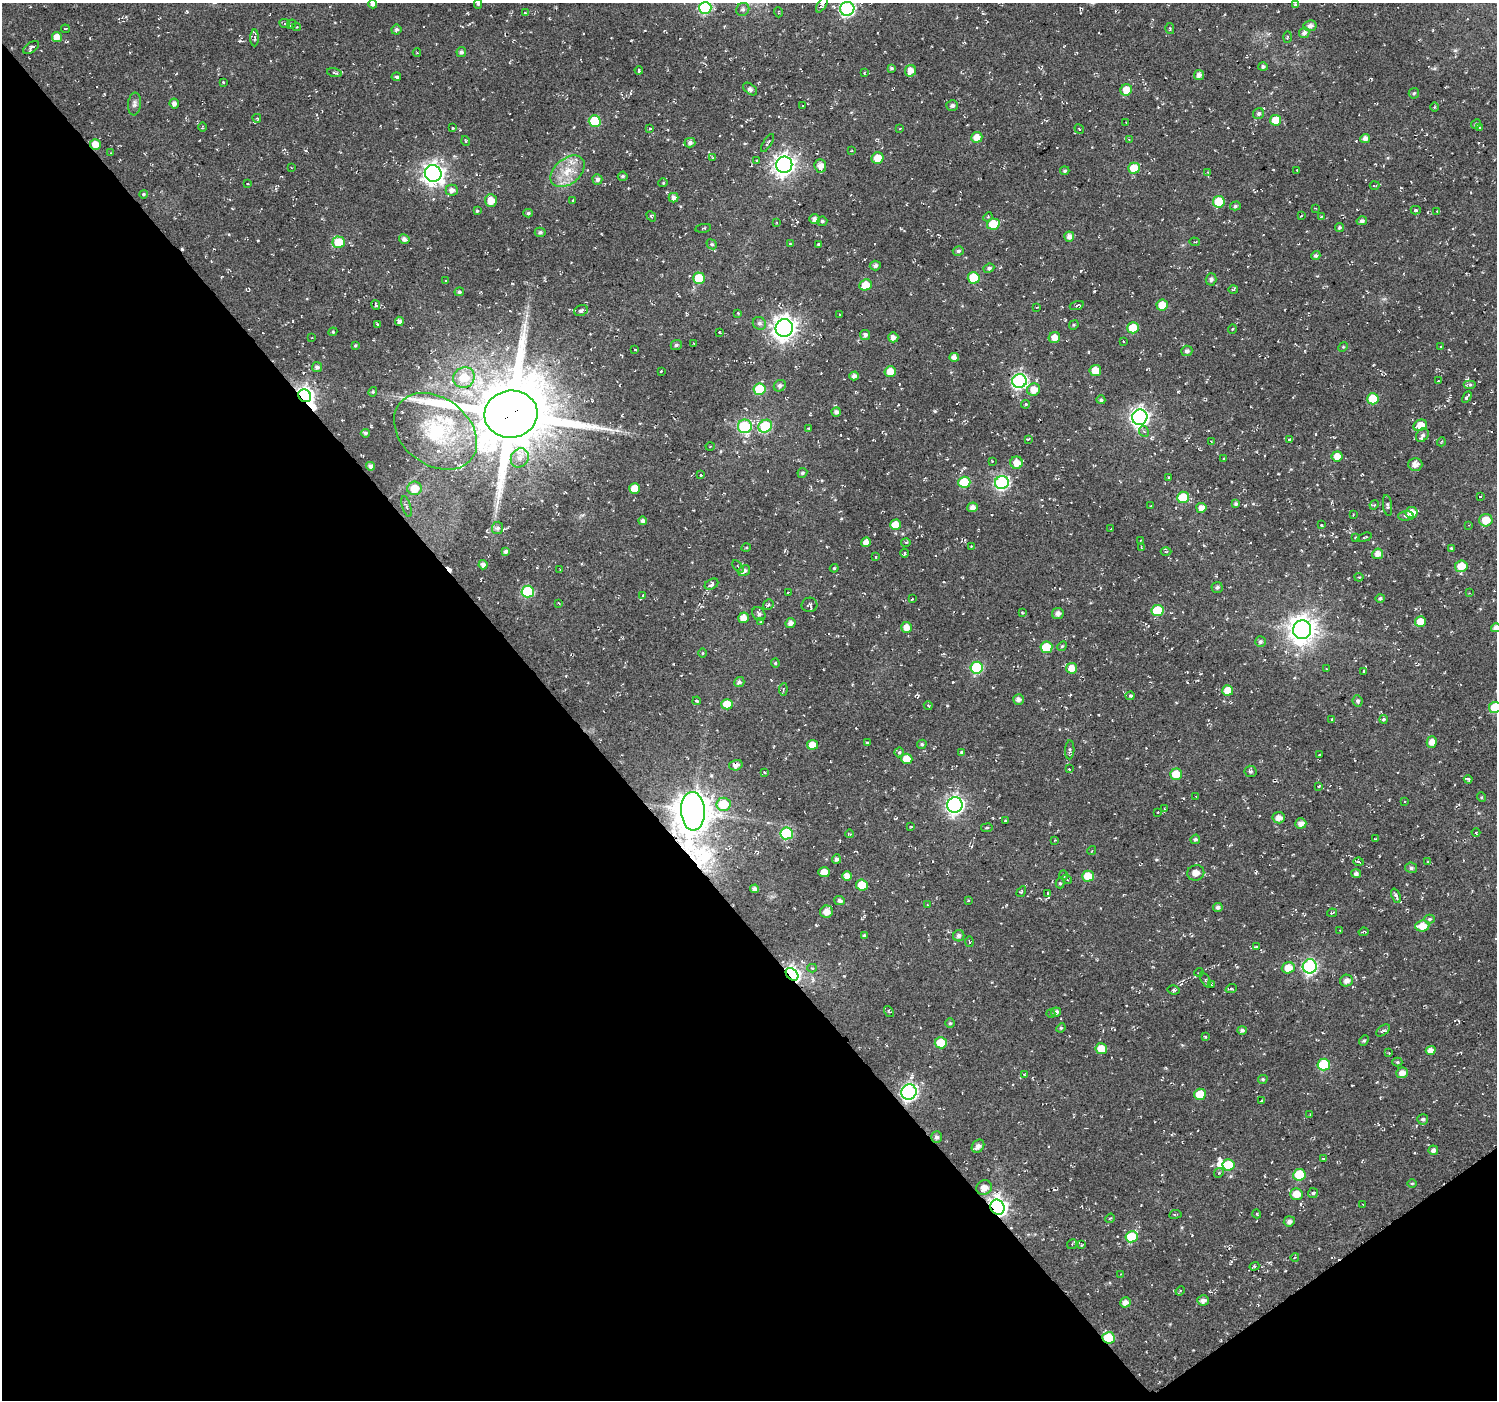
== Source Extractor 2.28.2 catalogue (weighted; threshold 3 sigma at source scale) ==
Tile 14 of 4 x 4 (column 2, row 4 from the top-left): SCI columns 1522-3016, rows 213-1610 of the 6009 x 5953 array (HDU 1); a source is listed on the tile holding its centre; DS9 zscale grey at full resolution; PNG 1499 x 1402 px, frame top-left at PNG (2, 3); each listed source drawn as its Kron ellipse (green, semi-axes under 4 px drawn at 4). Shown black and unused: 39% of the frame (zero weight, under 2 of 3 exposures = <1% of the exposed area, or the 3 px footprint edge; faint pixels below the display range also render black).
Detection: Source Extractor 2.28.2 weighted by HDU 2 'WHT'; one run over the whole footprint, this tile lists its part. Background 0.0558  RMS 0.0079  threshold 0.0357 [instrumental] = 3 sigma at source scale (4.5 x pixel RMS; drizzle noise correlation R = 1.50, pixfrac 1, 0.0396/0.0396 arcsec/px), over >= 5 px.
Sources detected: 424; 2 inside a brighter object's white glare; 10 cosmic-ray / hot-pixel residue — neither listed nor drawn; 5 inside a brighter listed object's ellipse — not listed separately; the other 407 listed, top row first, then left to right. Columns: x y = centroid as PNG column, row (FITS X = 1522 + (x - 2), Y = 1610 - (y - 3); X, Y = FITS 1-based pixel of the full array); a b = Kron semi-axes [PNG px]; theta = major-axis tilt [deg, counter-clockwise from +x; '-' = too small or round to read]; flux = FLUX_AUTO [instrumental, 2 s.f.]
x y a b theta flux
373 4 4 4 - 3.2
478 4 5 4 - 1.2
822 5 9 4 57 1.8
1296 5 4 3 - 2.3
705 8 6 6 - 71
743 9 7 6 - 2
847 9 7 7 - 140
778 12 5 3 - 0.73
525 13 4 3 - 0.78
285 24 5 3 - 1
291 24 5 4 - 1
1310 26 6 5 - 3.1
297 27 4 4 - 0.91
65 29 4 2 - 0.64
1170 29 5 4 - 1.1
396 30 5 5 - 1.7
1304 33 5 5 - 3.1
57 37 5 5 - 7.1
1287 37 5 3 - 0.82
254 38 8 3 -89 1.1
31 48 9 5 32 2.5
461 52 5 5 - 2
417 53 4 2 - 0.58
1263 67 5 4 - 1.9
891 68 4 3 - 1.2
639 70 4 3 - 1.1
910 71 6 5 - 6.6
334 73 7 3 -14 0.99
864 73 3 3 - 0.76
1199 75 5 5 - 3.4
396 77 5 3 - 3.3
223 82 3 3 - 1
750 89 8 5 -38 2.2
1126 90 6 5 - 10
1414 93 5 5 - 1.1
174 103 5 4 - 3.1
134 104 11 6 83 2.9
952 105 6 5 - 2.3
802 106 3 2 - 0.55
1434 107 5 3 - 0.86
1259 114 5 5 - 2
257 118 4 3 - 0.89
1276 120 5 5 - 15
595 121 6 5 - 33
1126 123 3 2 - 0.51
1476 124 5 4 - 1
202 127 5 3 - 0.62
453 128 3 2 - 0.62
900 128 4 2 - 0.66
1480 128 4 3 - 1.2
650 129 4 3 - 1
1079 129 5 2 - 0.67
977 137 5 5 - 7.6
1365 138 5 4 - 4.1
1129 139 4 2 - 0.59
466 141 5 3 - 0.72
690 143 5 4 - 2.4
767 143 10 3 58 1.3
95 144 5 5 - 9.2
852 151 3 2 - 0.56
110 153 3 3 - 0.78
713 158 3 3 - 0.68
877 158 6 5 - 10
757 161 4 3 - 0.93
784 165 8 8 - 460
820 166 7 6 - 5.6
291 167 2 2 - 0.43
1134 168 5 5 - 17
1297 170 3 3 - 0.8
568 171 19 12 38 16
1065 171 5 4 - 1.3
1208 172 4 2 - 0.51
433 173 8 8 - 430
623 176 5 4 - 1.6
597 179 5 5 - 2.8
663 183 5 4 - 1.3
248 184 2 2 - 0.54
1375 185 5 2 - 0.6
452 190 6 5 - 3.8
143 194 4 4 - 1.2
674 198 5 4 - 3.3
573 200 4 2 - 0.47
491 201 6 6 - 7.5
1219 202 6 5 - 27
1235 206 5 4 - 1.3
1315 208 4 2 - 0.55
1416 210 5 4 - 1.4
477 211 4 3 - 0.85
1437 211 3 3 - 0.69
528 213 5 4 - 1.3
651 216 5 3 - 1
1301 216 3 2 - 0.62
988 217 5 4 - 1
1321 217 3 2 - 0.63
814 219 5 5 - 3.6
822 221 5 4 - 1.6
1362 221 5 4 - 2.1
777 223 3 2 - 0.66
993 224 6 5 - 26
703 228 8 2 9 0.83
1339 228 5 4 - 1.4
540 232 5 5 - 1.8
1069 237 5 5 - 3.7
404 239 5 4 - 2.8
339 242 6 5 - 19
1194 242 5 2 - 0.61
712 244 5 4 - 1.2
790 244 3 2 - 0.57
818 244 4 3 - 0.89
958 251 5 4 - 1.7
1316 256 5 4 - 1.7
875 266 5 5 - 2.3
989 268 5 4 - 1.7
699 278 6 5 - 25
974 278 6 6 - 22
1211 279 6 5 - 1.9
446 281 3 3 - 0.68
865 285 6 5 - 11
1233 290 5 3 - 0.85
459 292 4 4 - 1.5
376 305 5 3 - 1.1
1077 305 7 3 17 1.6
1162 305 5 5 - 10
1037 307 3 2 - 0.74
581 310 7 5 24 2.5
738 313 3 2 - 0.89
840 315 2 2 - 0.59
399 321 4 4 - 2.9
759 323 7 6 - 2.2
377 324 4 3 - 1.1
1074 325 5 4 - 0.93
784 328 9 8 - 620
1133 328 6 5 - 20
1232 329 5 3 - 0.65
333 332 4 4 - 0.91
719 332 3 2 - 0.52
865 335 5 5 - 2.4
893 337 5 5 - 4
312 338 3 2 - 0.59
1054 338 6 5 - 6.8
1123 341 3 2 - 0.61
694 343 3 3 - 0.7
355 345 4 3 - 1
676 345 5 5 - 1.8
1441 346 3 2 - 0.93
1343 347 5 4 - 0.86
635 350 3 2 - 0.8
1187 351 5 5 - 2.4
954 357 5 4 - 4.2
317 367 5 5 - 2.6
1095 370 6 5 - 12
661 371 3 2 - 0.72
890 371 5 5 - 9.9
854 376 5 4 - 3.1
464 378 11 10 - 16
1019 381 7 7 - 160
1438 381 3 2 - 0.54
1470 384 6 4 0 1.3
780 386 6 5 - 2.4
760 389 6 5 - 33
1034 389 6 6 - 7.6
373 392 5 4 - 0.85
305 396 7 6 - 260
1467 397 6 3 60 1.6
1373 399 6 5 - 20
1101 400 4 4 - 1.4
1026 404 4 4 - 1.4
836 412 5 4 - 2.9
511 414 26 23 7 8400
1140 417 8 7 - 290
1420 425 7 5 29 11
745 426 7 7 - 59
765 426 7 6 - 45
809 428 3 3 - 1.1
435 431 45 33 -37 71
1144 431 6 5 - 1.5
365 433 5 4 - 1.6
1422 435 7 5 52 1.8
1028 439 3 2 - 0.72
1290 439 4 3 - 1.4
1211 441 3 2 - 0.49
1441 442 5 3 - 0.66
710 446 4 3 - 0.7
1337 456 5 5 - 7.7
520 458 10 8 58 5.7
1224 459 3 2 - 0.67
992 461 3 2 - 0.5
1017 463 6 6 - 7.2
1415 464 7 6 - 5
371 466 4 4 - 2.8
802 473 5 4 - 1.5
701 475 3 3 - 1.1
1168 478 3 2 - 0.63
964 482 6 5 - 31
1002 482 7 6 - 110
414 488 7 6 - 13
635 488 5 5 - 11
1480 496 3 2 - 0.55
1183 497 6 5 - 21
1236 504 4 4 - 1.6
1374 505 5 4 - 0.8
1387 505 10 4 -83 1.6
1151 506 3 2 - 0.52
407 507 11 4 -73 2
972 507 5 5 - 4.2
1201 508 5 5 - 5.3
1411 513 6 5 - 7.1
1353 515 3 2 - 0.59
1406 516 8 4 4 2.3
1486 520 6 6 - 12
642 521 4 4 - 2.4
895 525 5 5 - 13
1321 525 3 3 - 0.91
1469 525 2 2 - 0.49
498 528 6 5 - 2.5
1111 529 3 2 - 0.54
1365 537 7 2 18 0.95
1355 538 3 3 - 1.2
1141 540 3 2 - 0.44
866 542 5 4 - 5.7
906 542 5 3 - 0.75
971 547 4 4 - 0.69
1141 547 4 3 - 0.92
746 548 5 3 - 0.7
1451 548 4 3 - 1
506 551 4 3 - 1.9
1166 552 5 3 - 0.86
904 553 4 3 - 0.77
1378 554 5 5 - 5.3
876 557 3 3 - 0.68
483 565 4 4 - 3.2
1461 566 6 5 - 14
738 567 7 3 -55 0.83
834 568 4 3 - 0.9
560 570 2 2 - 0.47
744 571 6 5 - 3
1359 577 4 4 - 1.2
711 584 7 5 30 1.9
1217 587 5 5 - 1.9
528 592 6 6 - 55
788 592 3 2 - 0.69
1469 593 3 2 - 0.46
643 595 4 3 - 0.74
1380 598 5 4 - 1.7
912 599 3 2 - 0.62
559 603 4 2 - 0.63
768 605 6 5 - 1.6
809 605 8 7 - 2
1157 610 6 5 - 30
1023 613 4 3 - 0.68
759 614 7 6 - 2.6
1058 614 6 5 - 3.3
743 618 5 5 - 7.6
761 622 3 3 - 0.81
1420 622 5 5 - 10
790 623 5 5 - 4.1
906 627 5 5 - 5.6
1496 628 5 4 - 4.1
1302 630 9 9 - 840
1260 642 5 5 - 1.7
1062 646 5 4 - 0.98
1046 647 6 5 - 25
702 653 5 3 - 0.71
775 663 4 4 - 0.82
977 668 6 6 - 50
1072 668 5 5 - 8.4
1326 669 3 2 - 0.58
1364 671 4 3 - 1
739 682 5 5 - 2.2
783 689 6 3 83 0.99
1228 690 5 5 - 12
1130 696 4 4 - 1.8
1019 700 5 5 - 3.1
697 701 4 3 - 0.96
1357 701 6 5 - 1.8
727 704 5 5 - 15
928 705 4 3 - 1.2
1495 707 6 5 - 27
1332 719 3 3 - 1.6
1384 719 4 3 - 2
1432 742 6 5 - 6.2
867 743 3 3 - 0.7
922 744 5 4 - 1.3
812 745 5 5 - 7.7
1070 750 9 4 86 1.6
899 752 5 4 - 1.3
962 752 3 3 - 1.1
1319 755 3 2 - 0.78
907 759 5 5 - 11
736 765 7 5 16 3.7
1069 769 3 2 - 0.61
1250 771 6 6 - 1.6
764 772 3 3 - 0.88
1176 774 6 5 - 14
1468 779 4 3 - 1.6
1319 786 3 3 - 0.7
1196 796 3 2 - 0.54
1481 797 5 3 - 0.76
1405 801 2 2 - 0.7
723 804 7 6 - 26
955 805 8 7 - 260
1165 809 3 2 - 0.74
693 811 19 12 -86 1900
1158 812 2 2 - 0.54
1279 818 6 5 - 4.4
1005 820 3 3 - 1.3
1301 823 5 5 - 4.6
911 826 3 2 - 0.53
987 828 6 3 8 0.8
787 833 6 6 - 57
1476 833 4 3 - 0.68
850 834 4 3 - 0.76
1195 839 5 4 - 1.5
1375 839 3 2 - 0.56
1055 840 3 3 - 0.61
1092 850 4 3 - 0.66
836 859 5 4 - 2.4
1428 861 3 2 - 0.49
1359 862 5 3 - 0.9
1411 868 6 5 - 1.8
824 872 6 5 - 6.7
1196 873 8 7 - 5.3
1356 874 5 4 - 2.3
1064 875 5 3 - 0.88
847 876 5 5 - 5.3
1088 876 6 5 - 15
1067 879 5 4 - 1.2
1060 883 5 4 - 1.1
862 885 6 5 - 17
755 889 4 4 - 2.8
1021 892 6 3 58 0.87
1048 893 3 3 - 0.74
1396 896 7 4 -68 2.8
968 900 3 3 - 1.1
840 901 5 4 - 2.3
927 905 3 3 - 0.68
1218 907 5 4 - 2.1
827 912 6 6 - 6.2
1332 913 5 3 - 0.96
1429 919 5 4 - 1.3
1422 926 7 5 6 9.9
1340 931 3 2 - 0.55
1363 932 5 2 - 1.3
864 935 4 3 - 1.4
959 936 6 5 - 2.7
969 942 5 2 - 0.73
1256 947 4 2 - 0.71
1310 966 7 7 - 140
812 968 5 4 - 1.2
1288 968 6 5 - 9.7
1199 972 4 3 - 0.77
792 974 7 5 -43 200
1205 980 8 4 -62 1.5
1346 981 6 6 - 3.4
1211 985 4 3 - 0.57
1231 989 6 3 19 0.96
1174 990 6 4 -12 1.3
889 1012 6 3 -54 0.9
1056 1012 5 4 - 2.8
1051 1014 4 3 - 0.74
950 1023 4 4 - 1
1061 1028 5 4 - 1
1242 1030 5 4 - 1.9
1383 1030 8 4 36 1.7
1205 1037 3 2 - 0.99
1364 1041 5 4 - 1.2
941 1043 6 5 - 21
1101 1049 6 5 - 13
1431 1050 5 4 - 4.9
1389 1053 4 3 - 0.55
1397 1062 5 4 - 1
1324 1064 6 6 - 45
1402 1073 6 5 - 5.9
1024 1075 4 4 - 0.78
1263 1079 5 4 - 1.2
909 1092 8 7 - 180
1200 1094 6 5 - 18
1261 1101 4 3 - 0.72
1310 1114 3 2 - 0.55
1423 1119 5 5 - 1.7
937 1137 5 5 - 2.2
978 1146 7 5 48 3.7
1433 1150 5 4 - 3.3
1323 1158 3 2 - 0.63
1229 1165 6 6 - 20
1219 1173 5 4 - 1.3
1299 1175 6 6 - 30
1412 1183 5 3 - 0.71
984 1187 8 7 - 6.3
1313 1193 5 5 - 1.2
1296 1194 6 6 - 8.8
1363 1204 4 3 - 0.58
997 1207 8 7 - 340
1175 1214 6 3 9 0.86
1257 1214 4 3 - 0.7
1110 1218 5 4 - 0.9
1289 1221 5 5 - 2.9
1132 1237 6 5 - 30
1072 1244 5 4 - 1.3
1081 1245 4 2 - 0.55
1295 1257 4 3 - 0.68
1254 1266 5 4 - 1.1
1121 1274 3 3 - 0.52
1180 1291 5 4 - 0.82
1203 1300 6 5 - 3.7
1126 1302 5 5 - 4.9
1109 1338 6 5 - 29
Overlapping masked pixels (flux is a lower limit): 8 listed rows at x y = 95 144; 305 396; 511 414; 693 811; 792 974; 909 1092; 997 1207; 1109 1338
Isophote crosses this tile's border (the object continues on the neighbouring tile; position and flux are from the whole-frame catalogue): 6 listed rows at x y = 373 4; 478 4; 822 5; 847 9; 1496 628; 1495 707
Unlisted compact peaks at least as high as the median listed source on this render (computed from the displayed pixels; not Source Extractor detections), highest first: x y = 935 411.